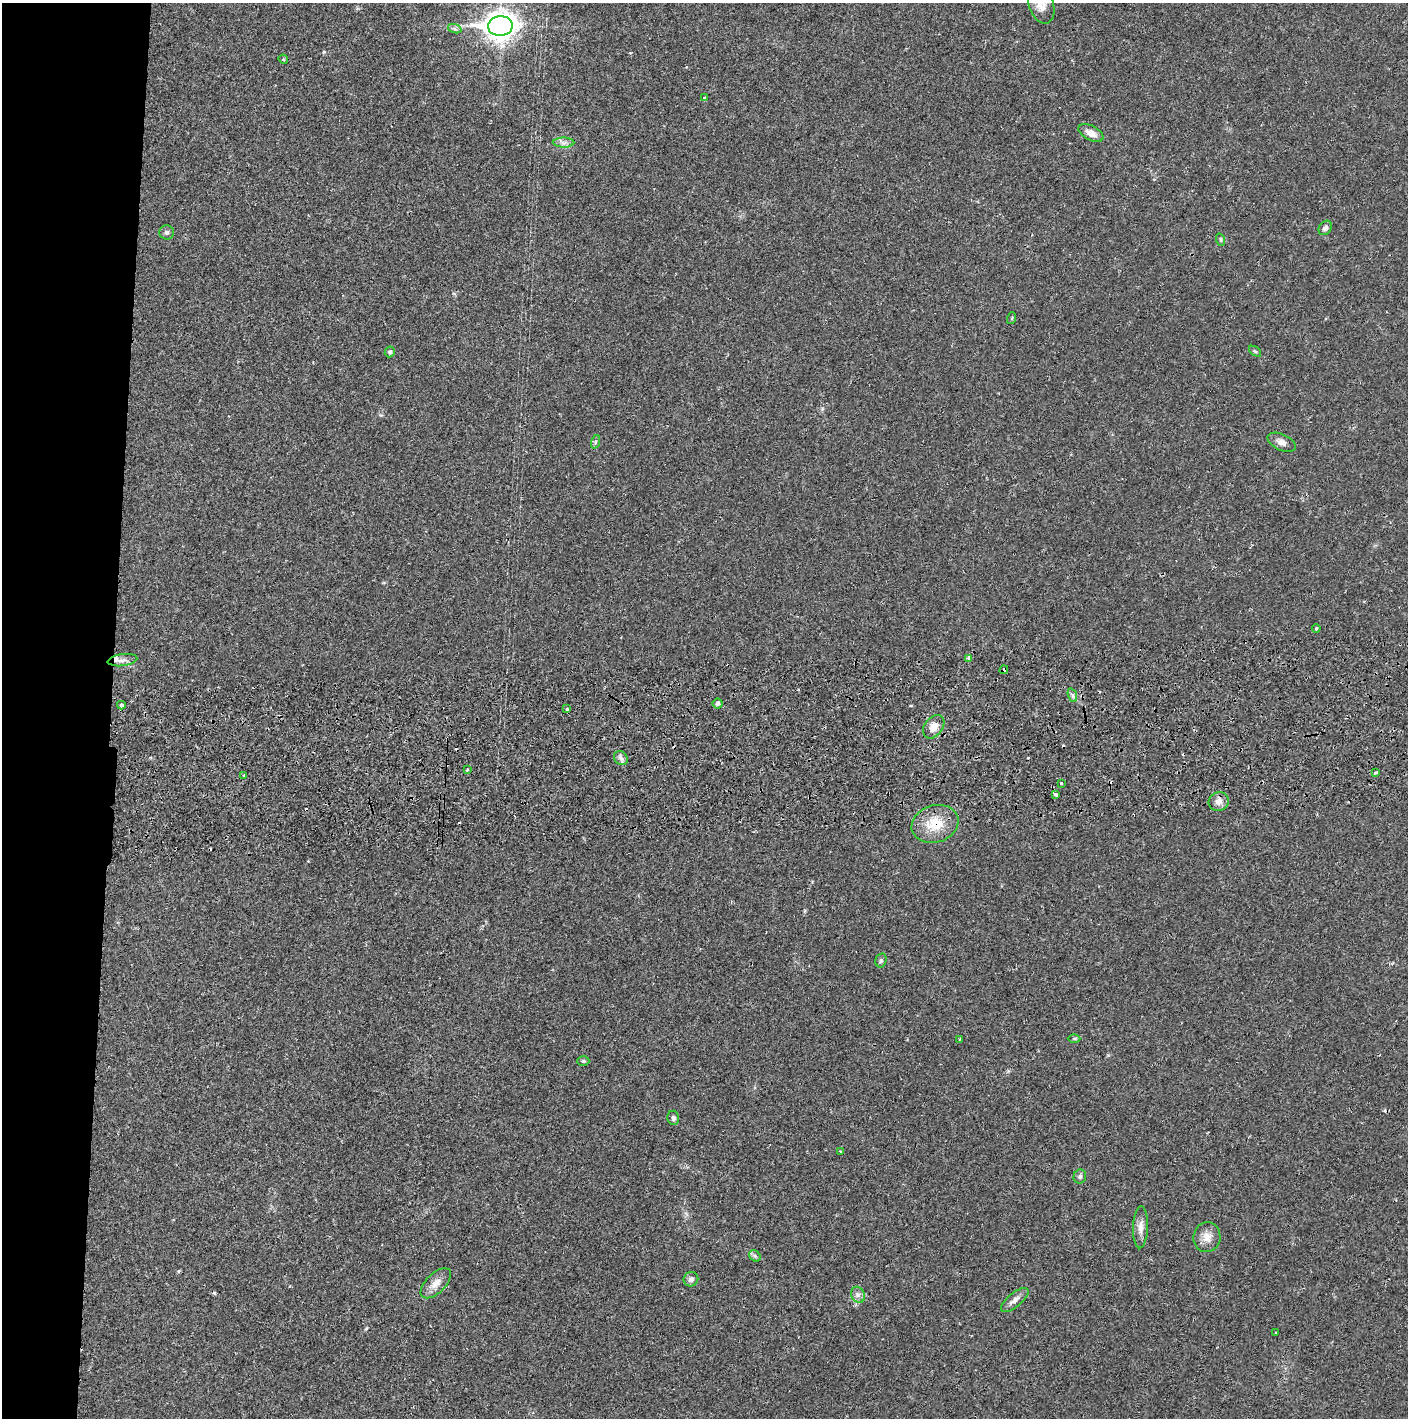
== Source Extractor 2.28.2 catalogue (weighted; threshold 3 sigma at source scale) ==
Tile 4 of 3 x 3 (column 1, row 2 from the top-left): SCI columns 4-1409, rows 1471-2886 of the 4229 x 4360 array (HDU 1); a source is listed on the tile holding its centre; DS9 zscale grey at full resolution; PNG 1410 x 1420 px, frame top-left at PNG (2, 3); each listed source drawn as its Kron ellipse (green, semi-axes under 4 px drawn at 4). Shown black and unused: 8% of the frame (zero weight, under 2 of 3 exposures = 3% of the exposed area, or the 3 px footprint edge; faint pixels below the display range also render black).
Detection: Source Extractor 2.28.2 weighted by HDU 2 'WHT'; one run over the whole footprint, this tile lists its part. Background 0.0211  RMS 0.0035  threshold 0.0156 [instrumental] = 3 sigma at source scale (4.5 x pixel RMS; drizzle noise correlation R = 1.50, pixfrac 1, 0.05/0.05 arcsec/px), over >= 5 px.
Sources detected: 57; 9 cosmic-ray / hot-pixel residue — neither listed nor drawn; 1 inside a brighter listed object's ellipse — not listed separately; the other 47 listed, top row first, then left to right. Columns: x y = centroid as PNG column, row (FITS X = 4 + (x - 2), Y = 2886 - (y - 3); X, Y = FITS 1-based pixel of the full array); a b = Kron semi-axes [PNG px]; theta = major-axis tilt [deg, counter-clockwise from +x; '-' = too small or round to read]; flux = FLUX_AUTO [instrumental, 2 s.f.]
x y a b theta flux
1041 5 19 12 -71 3.9
500 26 12 10 3 410
455 29 7 4 -18 0.69
283 59 5 4 - 0.37
704 98 3 3 - 0.56
1091 133 13 7 -27 2.7
564 143 11 5 0 1.3
1325 228 8 6 54 1.1
167 232 7 7 - 0.79
1221 240 6 4 -72 0.46
1012 318 6 4 72 0.4
1255 351 7 3 -37 0.46
390 352 5 5 - 0.9
595 442 7 4 71 0.55
1282 442 15 8 -24 2
1316 628 4 3 - 0.38
969 658 3 3 - 2.5
122 660 15 6 8 1.8
1004 670 4 3 - 0.98
1072 695 7 4 -70 0.79
718 704 5 5 - 1
121 705 4 3 - 0.72
566 709 4 3 - 0.37
934 727 13 9 53 3.4
621 758 7 6 - 1.2
467 770 3 3 - 0.37
1375 773 4 3 - 0.58
244 775 4 3 - 0.33
1062 783 3 3 - 1.5
1055 794 4 3 - 2.9
1219 801 10 9 - 2.1
935 824 24 18 18 9.5
881 960 7 5 75 0.69
1074 1038 6 4 1 0.49
960 1039 4 3 - 0.33
583 1061 6 5 - 0.54
673 1118 7 6 - 0.88
840 1152 3 3 - 0.39
1080 1177 7 6 - 0.77
1141 1227 21 7 88 2.6
1207 1237 15 13 83 3.4
755 1256 6 5 - 0.71
691 1279 7 7 - 1.2
436 1283 19 10 45 3.2
858 1295 8 6 -65 1.2
1015 1300 17 7 39 1.9
1275 1333 2 2 - 0.33
Overlapping masked pixels (flux is a lower limit): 2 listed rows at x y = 1004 670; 935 824
Isophote crosses this tile's border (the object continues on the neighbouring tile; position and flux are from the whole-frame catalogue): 1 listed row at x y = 1041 5